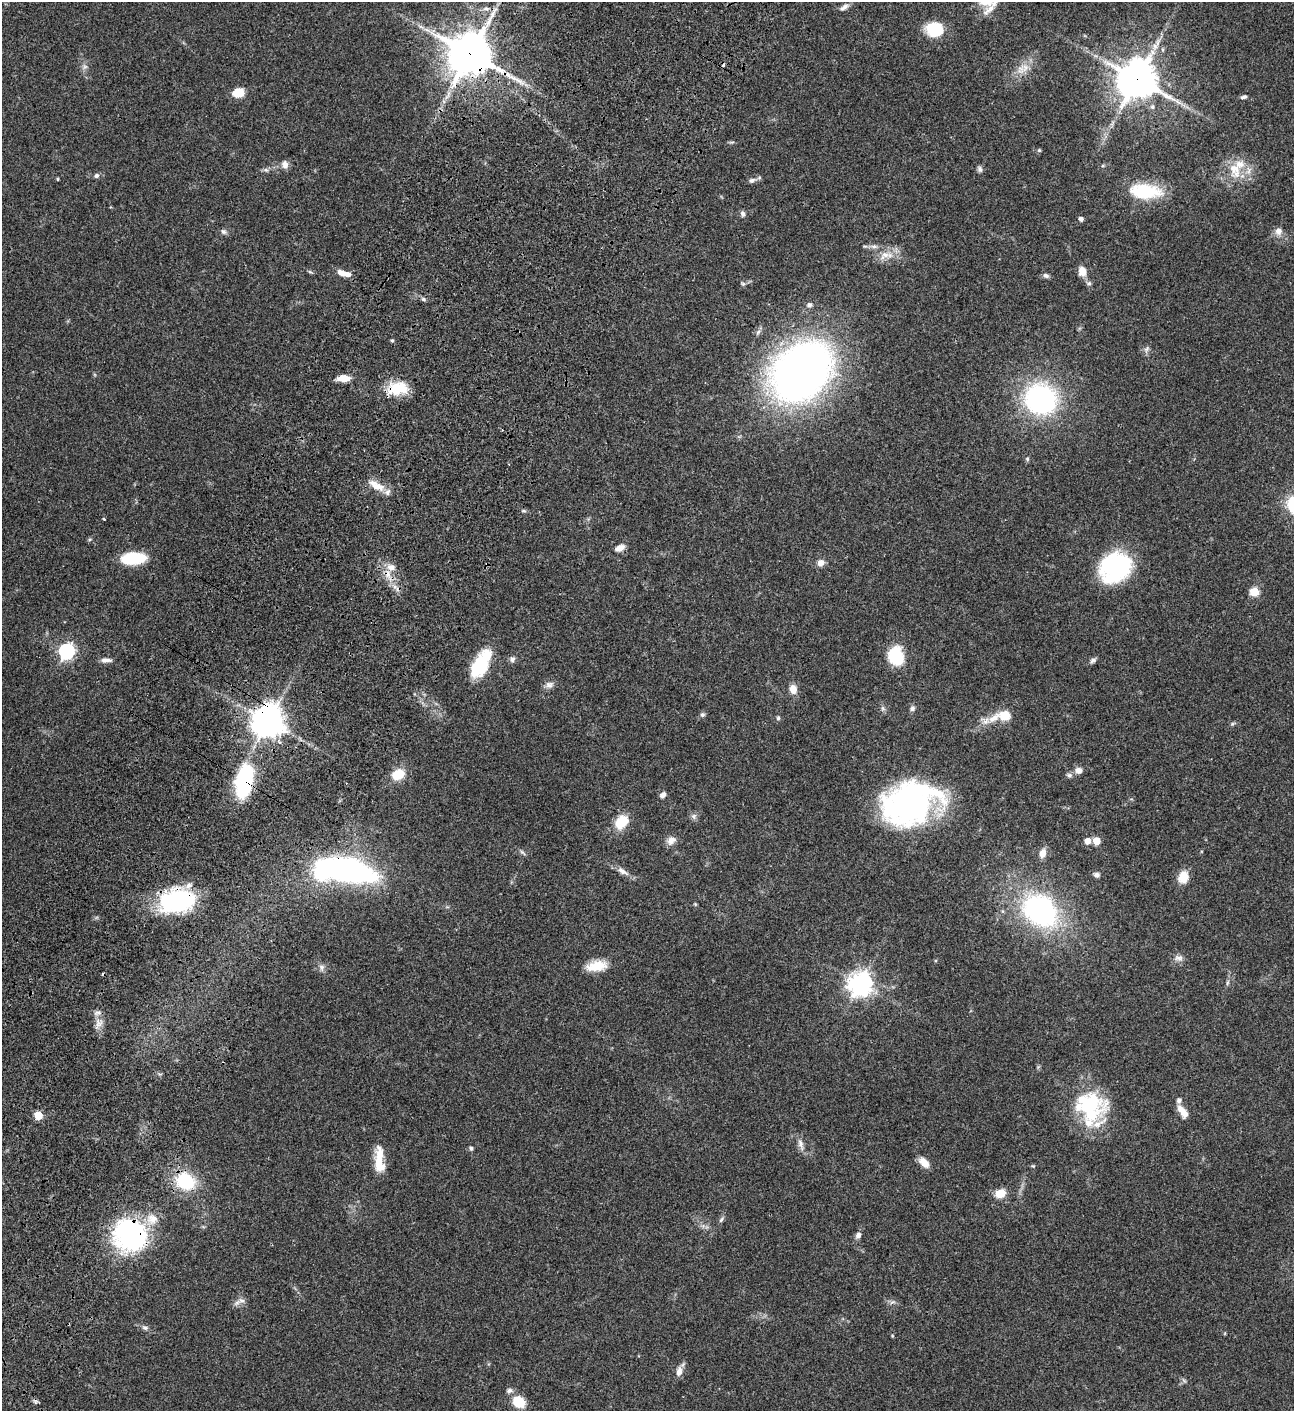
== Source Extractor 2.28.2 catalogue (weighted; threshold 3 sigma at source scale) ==
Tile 7 of 4 x 4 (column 3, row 2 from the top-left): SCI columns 3090-4381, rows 3023-4431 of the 6051 x 6048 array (HDU 1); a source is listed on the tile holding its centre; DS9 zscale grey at full resolution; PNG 1296 x 1413 px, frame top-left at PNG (2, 2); no overlay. Shown black and unused: <1% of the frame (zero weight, under 3 of 4 exposures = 13% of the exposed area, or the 3 px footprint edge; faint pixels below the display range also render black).
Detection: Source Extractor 2.28.2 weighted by HDU 2 'WHT'; one run over the whole footprint, this tile lists its part. Background 0.0643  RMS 0.0059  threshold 0.0264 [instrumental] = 3 sigma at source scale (4.5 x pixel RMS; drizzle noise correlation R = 1.50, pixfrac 1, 0.05/0.05 arcsec/px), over >= 5 px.
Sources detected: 127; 3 inside a brighter object's white glare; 4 cosmic-ray / hot-pixel residue — not listed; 11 inside a brighter listed object's ellipse — not listed separately; the other 109 listed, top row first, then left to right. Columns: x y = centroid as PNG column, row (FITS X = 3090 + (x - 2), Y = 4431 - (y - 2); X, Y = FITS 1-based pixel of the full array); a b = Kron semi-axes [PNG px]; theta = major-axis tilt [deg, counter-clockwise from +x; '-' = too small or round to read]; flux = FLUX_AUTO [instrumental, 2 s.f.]
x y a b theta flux
844 7 13 6 32 2.3
486 8 8 5 4 1.7
421 27 7 4 -18 1.2
935 29 18 15 -10 19
470 54 15 13 -28 1700
85 67 7 4 0 1.1
1021 70 11 10 - 4.7
1137 79 13 12 - 1400
238 93 13 10 9 7.9
1243 97 7 4 18 1.3
1152 107 6 5 - 1.1
1039 150 5 5 - 0.71
285 164 10 8 -78 2.8
1234 168 18 17 - 12
980 169 8 6 -71 1.4
266 170 6 5 - 1.1
96 175 6 6 - 1.3
57 179 5 3 - 0.49
752 180 8 6 22 1.7
1145 191 38 16 -4 26
743 214 8 6 -80 1.4
1081 219 5 5 - 1.8
223 231 8 6 -41 1.4
1279 231 8 8 - 3.2
874 246 9 5 4 1.8
884 255 16 10 32 5.7
1082 271 14 11 -85 4.4
310 272 6 4 -19 0.76
342 273 12 7 -17 4.4
1046 275 8 6 -23 1.5
1089 283 7 5 -6 1.1
743 284 6 5 - 0.94
424 299 6 5 - 1
809 305 7 6 - 1.5
392 340 4 3 - 0.8
1146 349 9 6 59 1.6
801 371 61 47 43 330
343 378 13 7 -1 6.4
398 388 26 15 10 15
1041 399 25 23 -26 100
1027 459 5 5 - 0.85
376 485 25 9 -28 7.1
524 511 6 4 5 0.86
104 519 3 3 - 0.63
90 539 6 3 19 0.65
620 548 10 6 21 4.2
133 558 22 10 4 28
821 563 8 7 - 3.3
391 567 12 9 -10 4.5
1115 567 31 25 34 66
1254 592 5 5 - 24
66 651 7 6 - 140
896 656 20 16 -83 21
512 659 8 7 - 1.7
106 660 15 6 -2 2.4
1093 660 9 5 30 1.5
481 664 34 15 62 25
549 685 11 9 -2 2.6
793 689 11 9 -84 4.4
912 708 8 6 57 1.6
702 715 6 5 - 1.3
1005 715 12 10 7 8.9
778 718 5 5 - 0.87
268 721 10 10 - 890
280 742 4 3 - 1.4
1078 770 10 8 -16 2.9
398 774 11 9 24 14
1069 775 7 6 - 1.5
244 782 23 12 80 71
663 795 6 5 - 2.5
909 802 60 39 21 140
694 816 8 7 - 1.7
621 822 14 10 50 14
671 840 13 9 38 3.6
1087 841 5 5 - 5.2
1096 841 5 5 - 12
522 852 10 3 -44 1.1
1042 853 10 7 75 4.4
347 870 37 14 -14 230
623 871 20 7 -32 3.7
1096 875 8 6 1 1.7
1183 877 13 11 70 7.5
177 901 36 23 10 64
1040 910 33 25 -38 110
1179 958 10 7 -3 2.3
596 966 26 12 9 10
321 967 9 7 -50 1.9
1227 983 6 4 71 0.86
860 984 8 7 - 480
98 1012 10 4 0 1.6
98 1024 10 7 54 3
1089 1104 41 28 -9 42
1181 1110 14 8 -65 4.6
38 1115 5 5 - 16
801 1144 17 7 -75 3.2
471 1148 5 4 - 1.3
379 1159 32 10 88 11
924 1162 14 8 -45 4.9
185 1181 16 14 -28 32
1000 1193 8 7 - 10
721 1220 9 4 62 1.2
131 1235 33 29 -36 99
858 1235 8 6 47 2
241 1300 9 6 -17 2.1
145 1328 8 5 -28 1.4
892 1336 5 3 - 0.46
679 1372 12 8 78 3.4
509 1390 8 6 28 1.6
519 1402 11 9 -32 16
Overlapping masked pixels (flux is a lower limit): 9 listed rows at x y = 470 54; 1137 79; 398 388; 268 721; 244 782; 347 870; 177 901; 185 1181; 131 1235